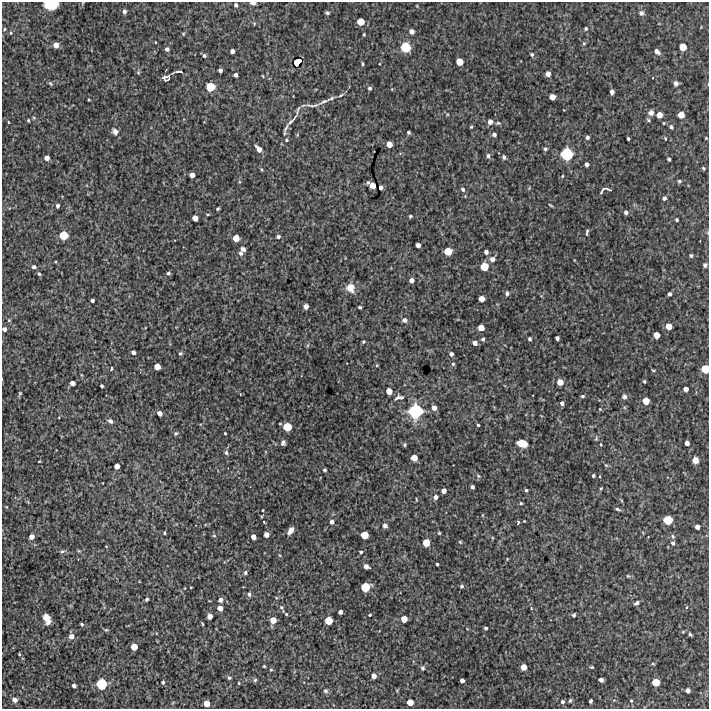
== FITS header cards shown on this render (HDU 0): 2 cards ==
NAXIS1  =                  707 /FITS: X Dimension
NAXIS2  =                  707 /FITS: Y Dimension

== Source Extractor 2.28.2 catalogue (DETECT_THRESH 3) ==
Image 707 x 707 px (HDU 0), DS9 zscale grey, 1 PNG px = 1 image px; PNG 711 x 711 px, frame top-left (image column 1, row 707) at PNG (2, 2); no overlay
Background 3510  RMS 220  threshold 646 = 3 sigma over >= 5 px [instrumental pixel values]
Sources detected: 266; all 266 listed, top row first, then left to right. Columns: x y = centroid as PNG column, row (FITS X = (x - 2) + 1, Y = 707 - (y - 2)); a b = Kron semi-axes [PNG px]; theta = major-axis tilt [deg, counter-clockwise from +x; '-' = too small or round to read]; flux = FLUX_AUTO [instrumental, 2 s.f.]
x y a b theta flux
253 3 5 3 - 76000
51 5 11 7 1 360000
236 5 4 4 - 36000
417 6 5 3 - 10000
124 11 5 4 - 39000
327 13 4 3 - 28000
641 13 6 5 - 49000
360 22 6 5 - 200000
254 24 5 4 - 15000
4 29 5 3 - 15000
586 29 4 4 - 21000
411 31 5 4 - 69000
11 33 5 4 - 16000
183 34 4 4 - 15000
364 34 4 3 - 15000
155 42 4 2 - 8700
584 43 5 4 - 16000
56 45 5 5 - 120000
405 47 8 7 - 400000
683 47 6 5 - 190000
167 49 4 4 - 45000
232 51 4 4 - 57000
657 51 7 5 -40 58000
532 54 5 5 - 26000
204 56 4 4 - 31000
297 62 7 5 45 210000
459 62 6 5 - 180000
363 64 4 3 - 19000
220 70 4 4 - 44000
179 72 11 3 0 25000
138 73 6 5 - 20000
548 74 4 4 - 79000
235 75 4 4 - 44000
263 76 3 2 - 11000
166 77 9 6 6 69000
652 78 3 2 - 8600
50 83 7 4 -45 19000
676 83 5 4 - 61000
210 87 7 6 - 310000
370 88 5 4 - 28000
612 92 5 4 - 65000
341 95 9 3 32 24000
552 97 5 5 - 120000
89 100 4 3 - 12000
324 101 17 4 25 72000
313 105 22 4 4 65000
298 110 13 3 72 28000
651 113 7 7 - 57000
659 115 5 5 - 130000
681 115 5 5 - 150000
28 120 3 3 - 16000
648 120 6 4 -47 20000
292 121 22 3 47 71000
8 122 3 2 - 11000
490 122 5 5 - 74000
498 123 7 4 -1 24000
664 123 4 3 - 12000
471 127 4 3 - 16000
671 127 5 4 - 41000
115 131 9 7 -57 60000
408 132 3 3 - 28000
284 133 9 4 89 32000
494 134 4 4 - 41000
587 137 4 4 - 37000
665 138 5 3 - 19000
706 138 3 3 - 11000
628 139 3 3 - 23000
286 140 4 3 - 18000
389 144 5 5 - 110000
259 149 7 5 -48 110000
545 149 5 4 - 28000
567 154 10 10 - 600000
488 156 7 5 -81 33000
504 157 6 4 -79 28000
47 158 4 4 - 89000
669 159 4 3 - 27000
587 164 4 4 - 57000
703 168 4 3 - 19000
261 169 5 3 - 15000
192 175 4 4 - 85000
562 176 4 4 - 15000
679 181 5 4 - 24000
368 182 5 4 - 20000
372 185 5 5 - 120000
380 188 4 4 - 54000
463 189 5 5 - 32000
604 190 14 6 18 72000
664 198 5 4 - 32000
550 205 6 3 -35 16000
58 206 4 4 - 37000
218 209 4 3 - 21000
626 212 5 4 - 44000
208 214 5 3 - 14000
410 216 3 3 - 19000
195 218 5 5 - 110000
677 220 3 3 - 25000
587 232 8 4 80 24000
708 233 5 3 - 15000
64 235 7 6 - 290000
278 237 5 4 - 29000
236 238 5 5 - 160000
418 245 4 4 - 70000
243 249 6 5 - 48000
448 251 6 6 - 230000
486 252 4 4 - 50000
241 253 6 5 - 39000
691 256 5 4 - 28000
492 259 6 5 - 71000
705 265 4 4 - 37000
484 266 6 6 - 240000
34 267 5 4 - 35000
168 273 4 4 - 30000
39 274 5 4 - 24000
411 280 4 4 - 69000
350 288 10 8 -58 170000
507 293 5 4 - 36000
669 294 4 4 - 40000
481 299 5 5 - 130000
92 301 4 3 - 35000
306 306 4 4 - 81000
360 307 4 3 - 24000
9 320 5 4 - 17000
404 320 6 5 - 58000
669 326 5 5 - 130000
481 328 5 5 - 130000
4 329 4 4 - 53000
656 335 5 5 - 140000
557 338 4 4 - 42000
483 339 4 4 - 28000
530 339 4 4 - 25000
363 341 4 3 - 16000
475 343 5 4 - 66000
133 352 4 4 - 52000
180 353 6 5 - 21000
451 354 4 4 - 45000
453 364 5 4 - 25000
377 365 4 3 - 12000
157 367 5 5 - 140000
111 369 4 3 - 23000
705 369 6 6 - 250000
644 381 3 3 - 18000
560 382 5 5 - 150000
72 383 4 4 - 79000
102 386 3 3 - 20000
686 389 4 4 - 71000
389 391 5 5 - 140000
20 393 5 4 - 18000
582 396 5 4 - 22000
624 397 6 5 - 40000
398 398 9 6 43 45000
401 398 6 5 - 37000
646 401 5 5 - 180000
562 403 5 4 - 39000
434 408 5 4 - 81000
600 409 4 3 - 11000
415 411 12 12 - 790000
160 413 4 4 - 78000
110 421 5 4 - 49000
478 425 3 3 - 15000
287 427 6 6 - 290000
176 433 6 5 - 24000
225 433 3 3 - 17000
596 439 6 4 78 18000
283 443 5 4 - 38000
522 443 8 5 -15 240000
687 443 4 4 - 68000
404 445 4 3 - 19000
601 445 3 2 - 11000
226 453 6 5 - 36000
414 458 5 5 - 160000
695 460 6 5 - 110000
39 461 4 2 - 9800
606 465 6 4 -42 17000
117 466 5 4 - 100000
325 470 4 3 - 22000
478 476 6 5 - 21000
593 476 3 3 - 25000
103 483 2 2 - 7500
472 487 4 3 - 37000
601 488 3 3 - 14000
526 490 3 3 - 21000
444 491 4 4 - 81000
436 497 5 4 - 58000
416 499 4 2 - 11000
521 503 4 3 - 16000
618 509 7 4 -20 25000
668 520 7 6 - 300000
524 521 2 2 - 9300
264 522 4 2 - 13000
332 522 5 4 - 53000
518 522 5 3 - 19000
385 526 5 5 - 45000
697 527 4 4 - 77000
290 530 7 4 58 94000
165 533 3 3 - 19000
439 533 4 3 - 15000
266 535 4 4 - 86000
364 535 6 6 - 220000
214 536 5 3 - 15000
673 536 7 5 -51 27000
31 537 5 4 - 84000
253 537 4 4 - 88000
460 542 4 4 - 15000
426 543 6 5 - 210000
673 543 5 5 - 34000
106 546 3 2 - 13000
62 551 5 4 - 33000
361 552 4 4 - 24000
437 564 3 3 - 20000
366 566 5 4 - 72000
245 573 5 4 - 29000
628 576 5 4 - 16000
462 586 4 3 - 25000
191 587 3 2 - 8900
365 587 7 6 - 300000
249 594 6 4 -81 28000
147 599 4 3 - 24000
220 600 5 5 - 62000
637 603 5 4 - 41000
281 607 7 6 - 31000
686 607 5 4 - 19000
220 608 5 4 - 91000
531 608 4 4 - 14000
340 612 4 4 - 57000
286 614 4 4 - 17000
369 615 3 3 - 24000
574 615 4 3 - 25000
210 616 5 4 - 96000
46 617 7 6 - 140000
404 619 5 5 - 150000
273 620 5 5 - 160000
329 621 6 6 - 230000
48 622 8 5 55 48000
82 624 3 3 - 23000
202 624 4 2 - 15000
486 628 3 3 - 30000
106 630 5 4 - 18000
690 634 6 3 -50 23000
71 636 6 6 - 83000
134 647 5 5 - 170000
19 654 3 3 - 13000
653 664 5 3 - 16000
264 666 3 2 - 13000
524 667 5 5 - 140000
592 667 4 3 - 16000
423 668 6 5 - 25000
271 670 4 3 - 16000
374 676 4 4 - 80000
229 678 4 4 - 26000
255 680 5 5 - 22000
462 680 4 4 - 58000
601 680 4 4 - 60000
163 682 4 4 - 22000
656 682 6 6 - 220000
239 683 4 3 - 12000
102 684 8 8 - 440000
74 685 4 3 - 50000
688 690 5 5 - 62000
325 691 5 5 - 29000
15 700 7 6 - 69000
570 700 5 4 - 24000
562 701 5 5 - 28000
591 701 4 3 - 28000
631 701 5 4 - 20000
410 702 5 5 - 150000
207 703 5 5 - 140000
At the frame edge (FLAGS 8, measured only in part): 5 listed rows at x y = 253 3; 51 5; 708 233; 4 329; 705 369